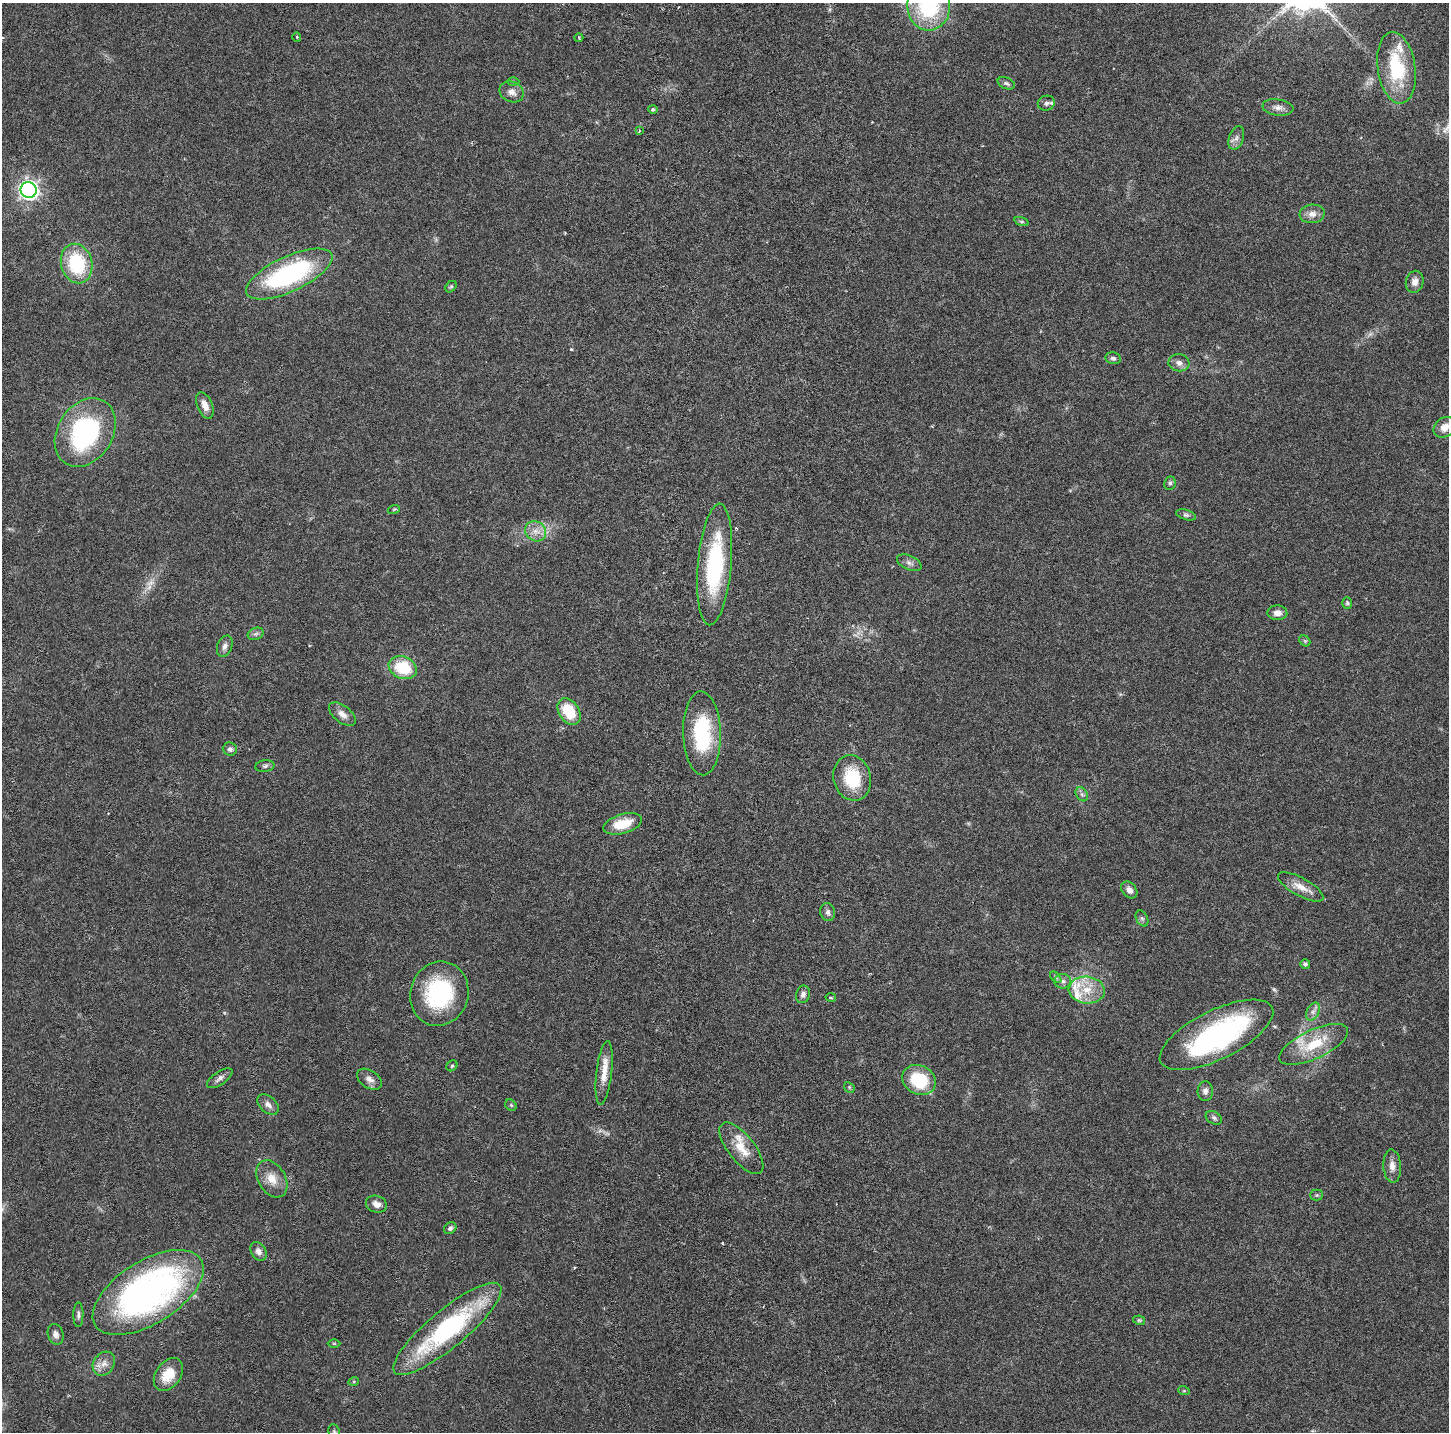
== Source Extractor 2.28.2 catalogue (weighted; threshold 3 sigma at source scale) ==
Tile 5 of 3 x 3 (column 2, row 2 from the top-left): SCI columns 1664-3110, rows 1516-2945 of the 4778 x 4489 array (HDU 1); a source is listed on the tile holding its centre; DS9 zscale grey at full resolution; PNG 1451 x 1434 px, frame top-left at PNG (2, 3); each listed source drawn as its Kron ellipse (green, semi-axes under 4 px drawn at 4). Nothing masked; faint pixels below the display range render black.
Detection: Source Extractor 2.28.2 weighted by HDU 2 'WHT'; one run over the whole footprint, this tile lists its part. Background 0.0271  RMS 0.0022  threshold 0.00913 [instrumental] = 3 sigma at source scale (4.09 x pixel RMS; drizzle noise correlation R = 1.36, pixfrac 0.8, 0.0396/0.0396 arcsec/px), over >= 5 px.
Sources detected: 93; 2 too faint to see at this stretch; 1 inside a brighter object's white glare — neither listed nor drawn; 4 inside a brighter listed object's ellipse — not listed separately; the other 86 listed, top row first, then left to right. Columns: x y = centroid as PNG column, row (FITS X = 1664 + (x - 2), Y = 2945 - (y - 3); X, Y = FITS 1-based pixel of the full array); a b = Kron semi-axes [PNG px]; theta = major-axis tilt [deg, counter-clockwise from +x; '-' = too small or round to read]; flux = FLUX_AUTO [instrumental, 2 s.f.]
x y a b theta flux
929 6 24 21 -89 20
297 37 4 3 - 0.19
579 38 4 4 - 0.25
1396 68 36 19 -81 13
513 82 6 4 1 0.31
1006 83 9 5 -22 0.56
512 92 12 10 -24 1.6
1046 103 8 7 - 0.68
1278 107 15 8 -8 1.3
653 109 4 4 - 0.46
639 131 4 3 - 0.19
1236 138 12 7 71 1
29 190 8 8 - 96
1312 214 12 9 6 1.5
1022 222 7 3 -18 0.31
77 263 20 15 -76 14
289 274 47 17 25 34
1415 282 11 9 76 1.3
451 287 6 4 48 0.33
1113 358 8 6 -10 0.55
1179 363 10 8 -7 1.2
205 405 14 7 -67 1.8
1445 427 12 9 37 1.9
85 433 37 27 58 31
1170 483 7 5 79 0.48
394 509 6 3 19 0.25
1186 515 10 5 -17 0.5
536 531 11 9 -36 1.8
909 563 13 7 -24 0.92
715 564 61 17 85 23
1347 603 6 5 - 0.34
1277 613 10 7 -2 1.4
256 634 8 6 20 0.57
1305 641 6 4 -44 0.32
225 646 11 7 70 0.9
403 668 14 11 -22 9.3
569 712 14 10 -58 7.2
342 714 16 8 -38 1.5
702 733 42 19 -89 17
230 749 7 6 - 0.73
265 766 9 5 8 0.53
852 778 23 18 -75 8.8
1082 794 7 5 -58 0.53
623 824 20 9 16 5.4
1301 887 25 9 -29 2.6
1129 890 9 7 -50 1.1
828 912 9 7 -74 0.75
1142 918 8 5 -62 0.51
1305 964 5 5 - 0.68
1056 977 7 4 -45 0.37
1063 981 8 7 - 0.85
1087 990 18 13 -5 4.7
439 994 32 29 71 20
803 994 9 7 70 0.72
831 997 5 3 - 0.25
1313 1012 9 6 63 0.84
1216 1035 62 24 26 42
1314 1044 37 14 25 7.7
452 1066 6 5 - 0.33
604 1073 32 7 83 3.3
220 1078 15 6 35 0.92
369 1079 14 9 -34 1.3
919 1080 17 14 -29 11
849 1087 6 4 -47 0.3
1205 1091 10 7 89 0.9
268 1104 12 8 -43 1.2
511 1105 6 5 - 0.31
1214 1118 9 6 -29 0.6
741 1148 31 13 -52 4.3
1392 1166 17 8 -86 1.6
272 1179 20 13 -59 3
1317 1195 6 5 - 0.34
376 1204 10 8 -17 1.4
450 1228 7 5 42 0.58
258 1251 10 7 -59 1.1
148 1292 62 31 32 74
78 1315 12 5 90 0.6
1139 1320 6 4 -11 0.29
447 1329 68 19 40 32
56 1334 10 7 -72 0.98
334 1343 6 4 -1 0.23
104 1364 13 10 54 1.7
168 1374 18 12 55 4.7
354 1381 5 3 - 0.21
1184 1391 6 4 -18 0.23
334 1432 7 5 -68 0.4
Isophote crosses this tile's border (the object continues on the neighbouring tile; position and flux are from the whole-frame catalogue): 3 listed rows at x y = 929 6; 1445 427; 334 1432